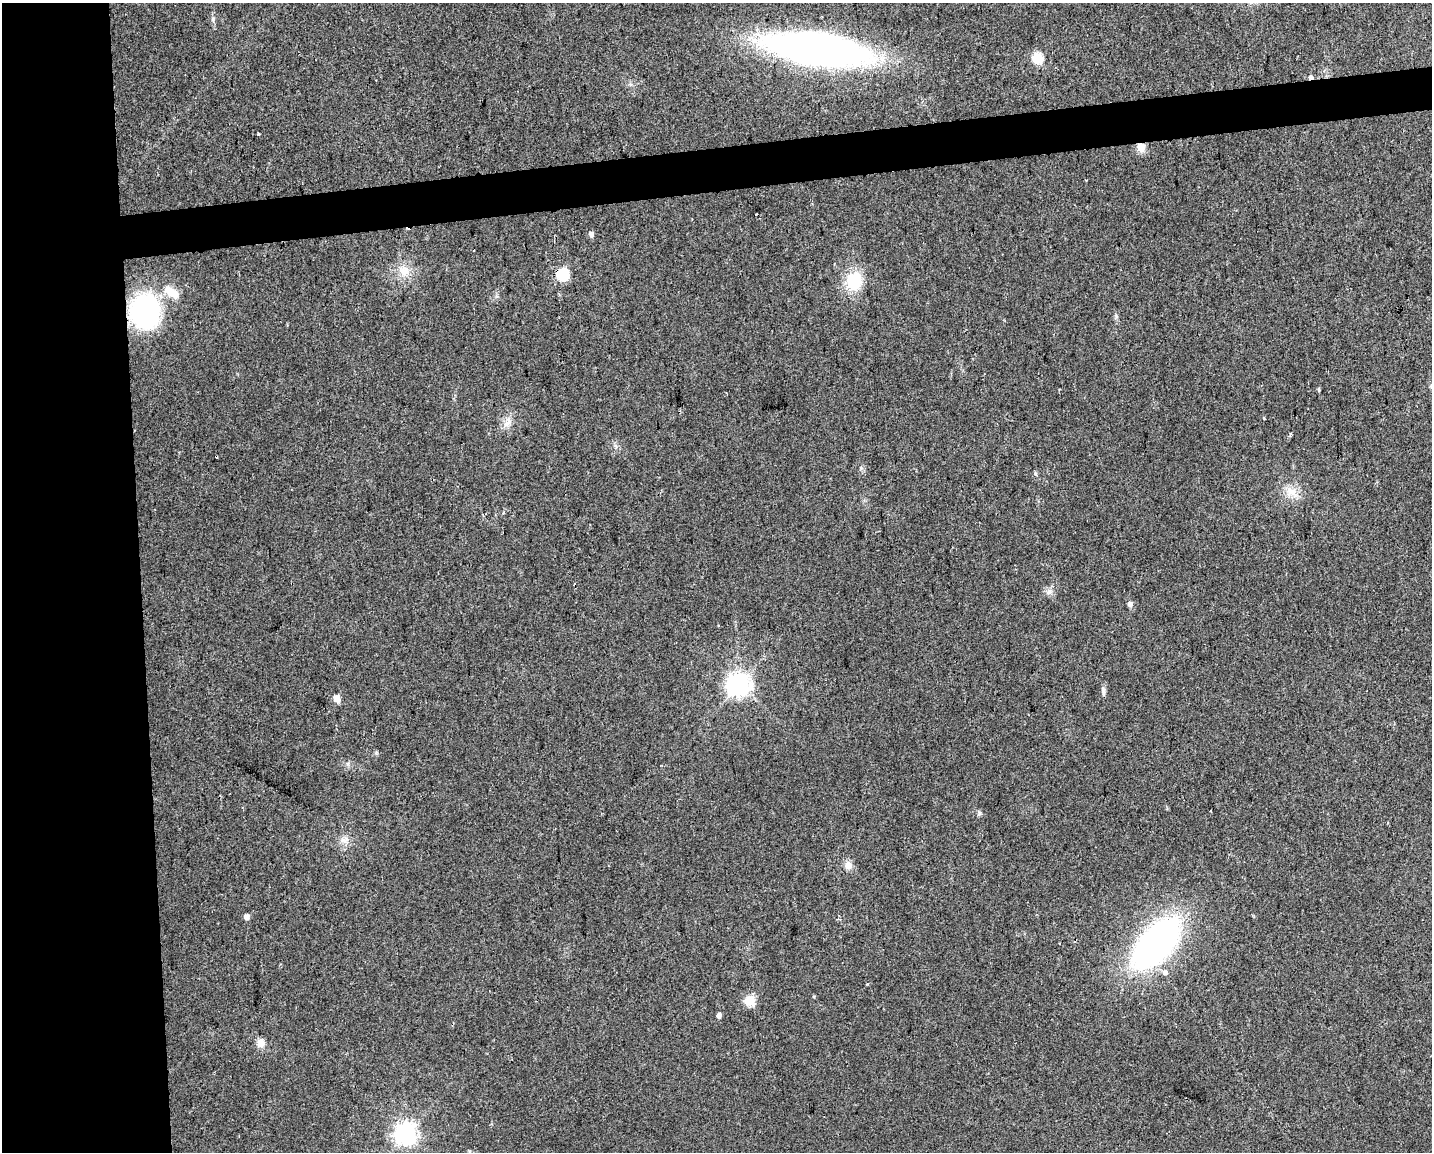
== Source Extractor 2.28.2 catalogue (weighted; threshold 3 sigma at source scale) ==
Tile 7 of 3 x 4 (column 1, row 3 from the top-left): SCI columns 10-1439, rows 1151-2300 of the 4352 x 4599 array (HDU 1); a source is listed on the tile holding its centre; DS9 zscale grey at full resolution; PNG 1434 x 1154 px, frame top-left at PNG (2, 3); no overlay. Shown black and unused: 13% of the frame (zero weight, under 2 of 3 exposures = <1% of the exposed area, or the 3 px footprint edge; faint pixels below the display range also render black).
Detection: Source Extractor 2.28.2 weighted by HDU 2 'WHT'; one run over the whole footprint, this tile lists its part. Background 0.0444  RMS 0.0069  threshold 0.0309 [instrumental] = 3 sigma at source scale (4.5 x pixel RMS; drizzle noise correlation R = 1.50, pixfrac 1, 0.0396/0.0396 arcsec/px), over >= 5 px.
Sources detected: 32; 2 cosmic-ray / hot-pixel residue — not listed; the other 30 listed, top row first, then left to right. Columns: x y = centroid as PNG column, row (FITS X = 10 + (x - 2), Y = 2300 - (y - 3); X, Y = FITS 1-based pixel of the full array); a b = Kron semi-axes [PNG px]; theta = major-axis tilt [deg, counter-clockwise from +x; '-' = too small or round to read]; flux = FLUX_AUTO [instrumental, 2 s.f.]
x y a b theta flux
817 49 79 25 -7 430
1038 58 5 5 - 55
258 134 3 3 - 3.6
1141 147 5 5 - 25
591 234 5 4 - 3.5
473 250 2 2 - 0.56
404 271 16 15 - 10
563 274 6 6 - 72
854 281 22 18 78 25
171 292 21 11 -36 10
145 312 27 24 -88 110
1116 316 6 5 - 1.2
1431 386 5 5 - 0.82
1319 390 5 4 - 0.88
507 423 14 8 41 4.8
1035 474 7 3 -80 1
1292 492 20 11 -36 9.4
1049 592 9 6 42 2.7
1130 604 5 4 - 3.7
739 685 8 7 - 550
1103 691 10 5 -84 2.2
336 698 5 5 - 9.2
848 865 11 9 -88 4.6
247 917 5 4 - 4.6
1156 944 47 24 49 270
1165 973 5 4 - 4.1
750 1001 5 5 - 41
719 1016 5 4 - 2.9
261 1043 12 10 -86 4.4
406 1134 7 7 - 480
Overlapping masked pixels (flux is a lower limit): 3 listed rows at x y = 1141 147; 563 274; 145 312
Isophote crosses this tile's border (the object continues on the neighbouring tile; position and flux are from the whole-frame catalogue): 1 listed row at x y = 1431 386
Unlisted compact peaks at least as high as the median listed source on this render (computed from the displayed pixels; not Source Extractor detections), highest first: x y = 979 813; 867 984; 213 19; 348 764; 861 468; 814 996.